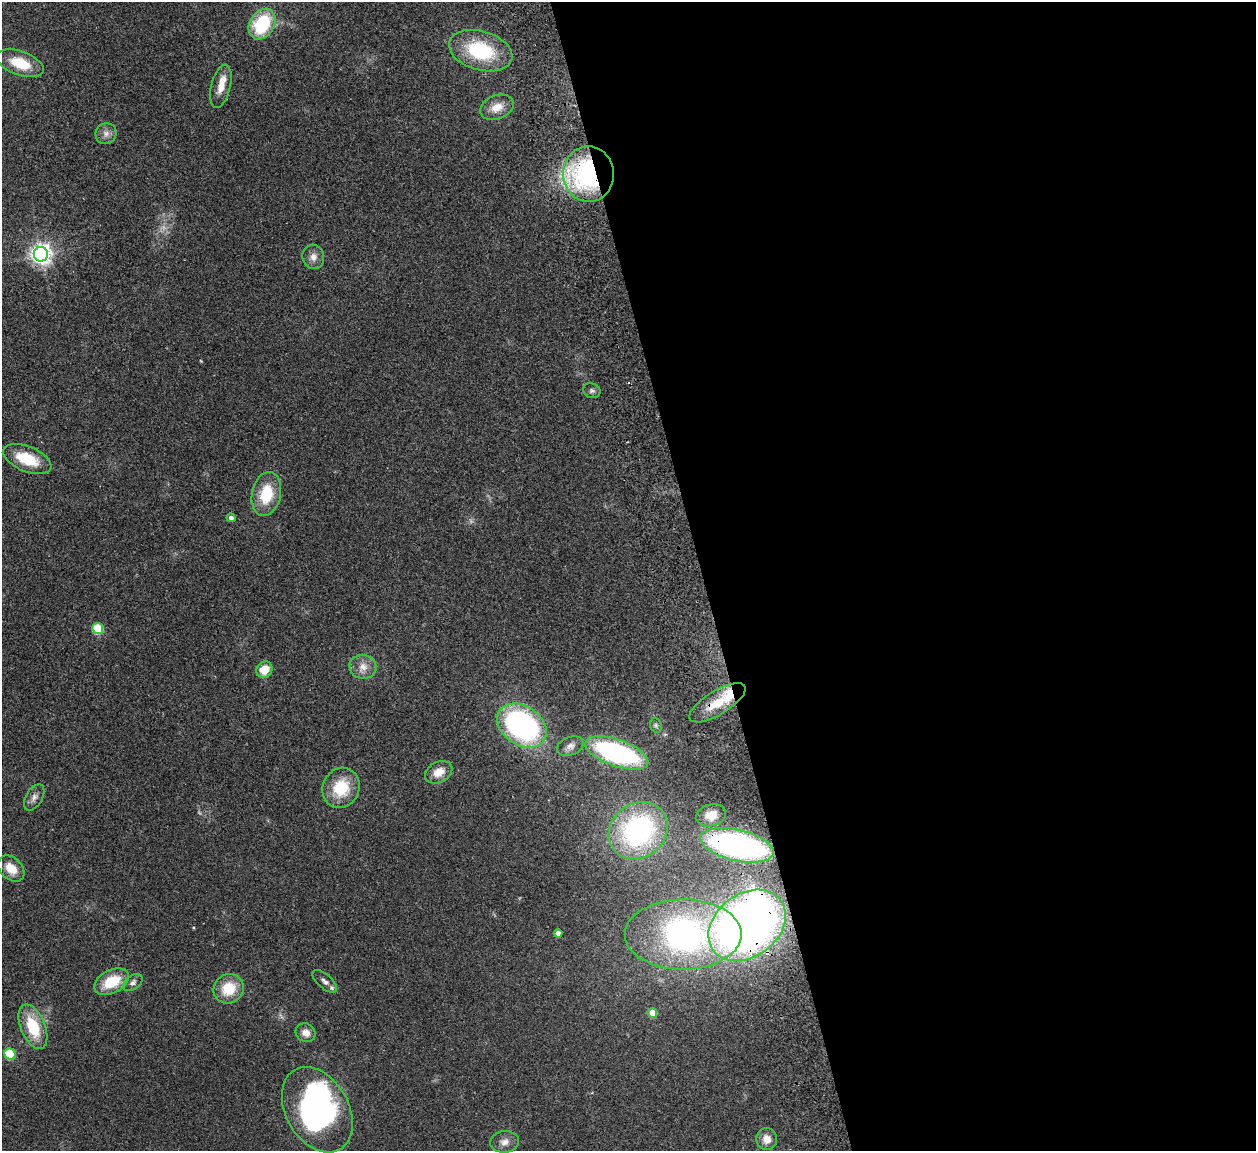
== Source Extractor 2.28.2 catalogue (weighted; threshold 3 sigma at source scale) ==
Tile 8 of 4 x 4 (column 4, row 2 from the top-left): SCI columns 3820-5073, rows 2459-3607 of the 5132 x 5030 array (HDU 1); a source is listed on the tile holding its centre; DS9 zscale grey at full resolution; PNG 1258 x 1153 px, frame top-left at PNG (2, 2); each listed source drawn as its Kron ellipse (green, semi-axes under 4 px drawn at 4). Shown black and unused: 44% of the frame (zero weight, under 2 of 3 exposures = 3% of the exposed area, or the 3 px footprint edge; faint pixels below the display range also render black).
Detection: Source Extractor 2.28.2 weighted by HDU 2 'WHT'; one run over the whole footprint, this tile lists its part. Background 0.176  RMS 0.011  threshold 0.0488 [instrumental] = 3 sigma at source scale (4.5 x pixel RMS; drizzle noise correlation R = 1.50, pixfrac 1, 0.05/0.05 arcsec/px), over >= 5 px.
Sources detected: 49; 2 too faint to see at this stretch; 3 inside a brighter object's white glare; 1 cosmic-ray / hot-pixel residue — neither listed nor drawn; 1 inside a brighter listed object's ellipse — not listed separately; the other 42 listed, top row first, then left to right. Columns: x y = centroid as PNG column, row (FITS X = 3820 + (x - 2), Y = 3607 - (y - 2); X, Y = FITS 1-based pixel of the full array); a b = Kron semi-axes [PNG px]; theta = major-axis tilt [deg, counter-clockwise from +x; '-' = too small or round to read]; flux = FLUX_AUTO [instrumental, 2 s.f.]
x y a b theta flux
262 24 16 12 57 68
481 51 32 19 -16 76
20 63 24 12 -19 33
221 86 22 9 76 14
497 107 17 12 22 14
106 134 11 10 - 6.3
588 174 28 25 -87 190
41 254 7 7 - 640
313 257 12 11 - 7.5
592 391 9 7 -22 3
27 459 25 12 -22 35
266 494 22 14 78 40
231 518 4 4 - 4.1
98 629 5 5 - 57
363 667 13 12 - 11
264 670 8 7 - 20
718 703 32 12 31 31
656 725 7 5 -70 2.3
522 726 27 19 -34 250
570 746 14 9 21 6.3
617 753 33 13 -19 190
439 772 14 10 29 13
341 788 20 18 66 40
34 797 14 8 60 5.8
711 815 15 11 16 15
638 831 31 27 37 190
737 845 38 15 -13 260
11 868 15 10 -43 17
747 925 42 31 37 680
558 933 4 4 - 6.3
683 934 58 35 0 310
325 981 15 7 -42 5.3
112 982 18 11 27 34
133 982 11 7 36 3.7
229 989 15 14 - 30
652 1013 5 4 - 18
33 1027 23 12 -68 42
306 1033 10 9 - 7.9
10 1054 6 5 - 67
317 1110 46 31 -60 230
767 1139 11 10 - 12
504 1142 14 11 7 8.2
Overlapping masked pixels (flux is a lower limit): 5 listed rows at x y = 588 174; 718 703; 737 845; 747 925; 683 934